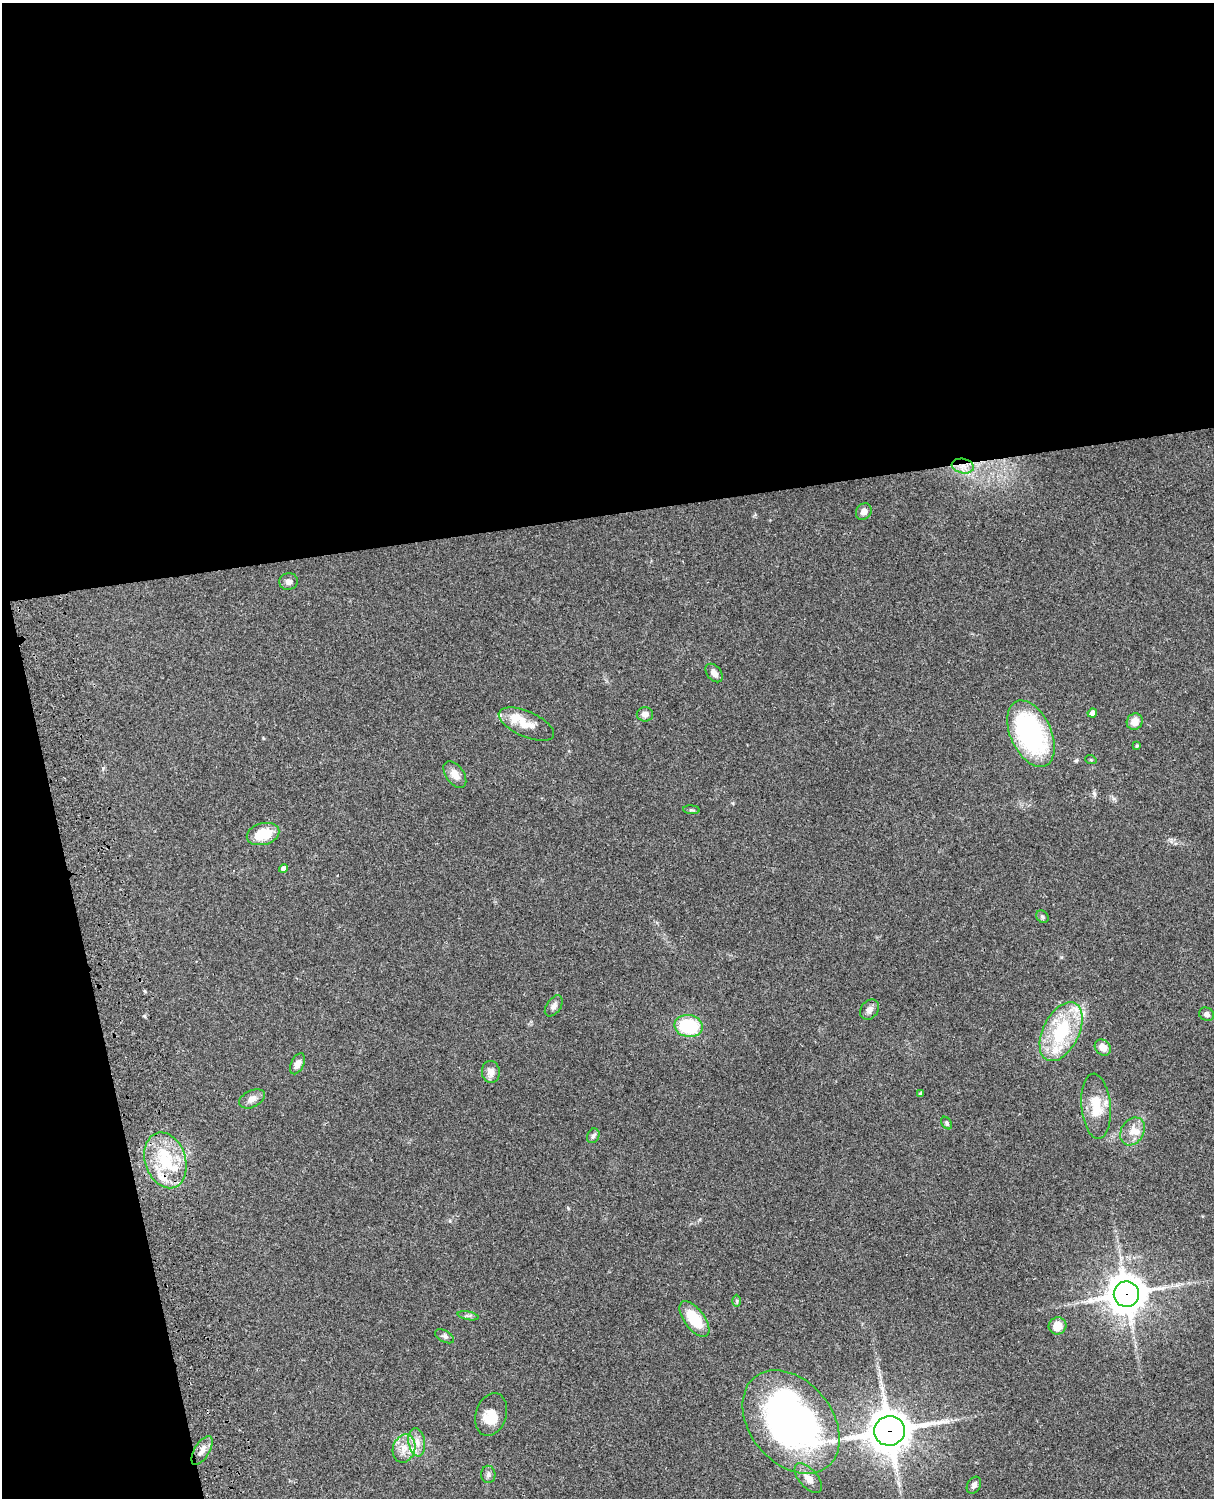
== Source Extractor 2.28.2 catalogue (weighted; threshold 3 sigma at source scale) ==
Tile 1 of 4 x 3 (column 1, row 1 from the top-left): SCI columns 122-1333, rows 3269-4764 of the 5089 x 4927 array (HDU 1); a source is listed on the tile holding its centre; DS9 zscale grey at full resolution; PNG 1216 x 1500 px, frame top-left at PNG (2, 3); each listed source drawn as its Kron ellipse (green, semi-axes under 4 px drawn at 4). Shown black and unused: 39% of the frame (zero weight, under 3 of 4 exposures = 6% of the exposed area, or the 3 px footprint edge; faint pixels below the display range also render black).
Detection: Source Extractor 2.28.2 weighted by HDU 2 'WHT'; one run over the whole footprint, this tile lists its part. Background 0.0759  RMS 0.0057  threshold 0.0257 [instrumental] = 3 sigma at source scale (4.5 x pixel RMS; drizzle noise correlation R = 1.50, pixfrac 1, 0.05/0.05 arcsec/px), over >= 5 px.
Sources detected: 55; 1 long thin detection or spike segment (spike, bleed or trail) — neither listed nor drawn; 8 inside a brighter listed object's ellipse — not listed separately; the other 46 listed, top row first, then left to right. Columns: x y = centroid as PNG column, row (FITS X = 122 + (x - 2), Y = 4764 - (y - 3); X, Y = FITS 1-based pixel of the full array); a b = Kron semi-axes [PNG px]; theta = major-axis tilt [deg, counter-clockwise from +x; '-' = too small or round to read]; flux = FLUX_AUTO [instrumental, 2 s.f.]
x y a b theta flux
963 466 11 7 -10 4.8
864 512 9 7 55 3.1
288 581 9 8 - 2.3
714 673 10 7 -51 3
1092 713 5 4 - 2.9
645 714 8 7 - 3.2
1135 722 8 7 - 4.9
526 724 30 12 -24 9.5
1031 734 35 20 -65 84
1137 746 3 3 - 0.68
1091 760 5 3 - 0.54
455 774 15 9 -54 5
691 810 8 3 -4 0.76
263 834 16 10 15 15
284 869 5 4 - 2.5
1042 917 7 5 -47 1
554 1006 12 7 55 2.4
869 1010 11 8 54 2.7
1207 1014 8 6 -24 1.9
688 1026 14 11 -10 33
1061 1032 32 18 64 38
1103 1048 9 7 -44 5.4
297 1064 11 6 64 3.5
491 1072 11 9 -85 4
920 1094 3 3 - 0.89
252 1099 14 8 26 3.5
1096 1106 33 14 -85 14
947 1123 7 4 -54 0.92
1132 1131 15 11 58 6.2
593 1136 8 6 62 1.3
165 1160 28 20 -72 27
1126 1294 12 12 - 1100
737 1301 6 4 -89 0.76
468 1316 10 3 -11 1.1
694 1319 21 10 -53 18
1057 1326 9 8 - 6.5
445 1336 10 5 -27 1.5
491 1414 22 15 73 11
791 1422 58 41 -51 240
889 1431 15 14 - 1500
417 1442 14 8 -81 4.7
404 1449 14 11 71 6.5
202 1450 16 7 58 4.1
488 1474 8 7 - 1.8
808 1478 18 9 -49 5.3
974 1485 9 6 59 1.9
Overlapping masked pixels (flux is a lower limit): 3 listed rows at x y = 963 466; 1126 1294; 889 1431